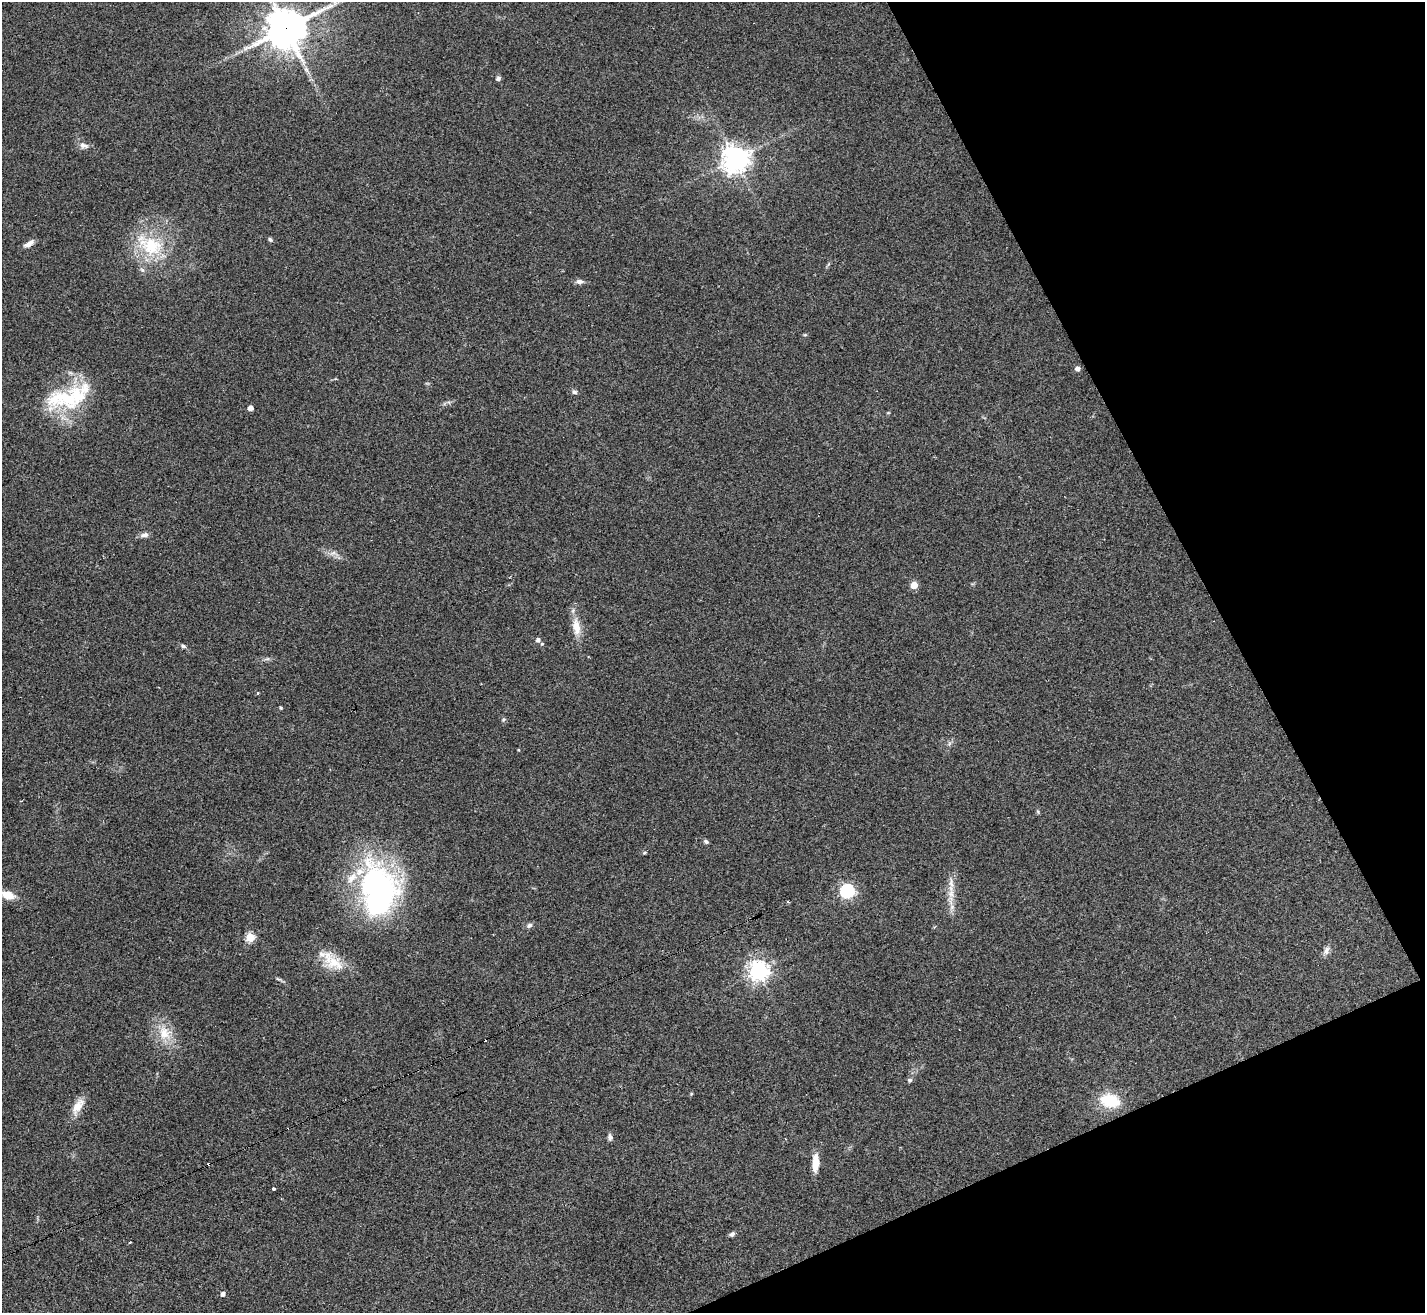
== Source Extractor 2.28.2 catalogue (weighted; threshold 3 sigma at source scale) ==
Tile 12 of 4 x 4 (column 4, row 3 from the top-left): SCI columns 4274-5696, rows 1598-2908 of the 5696 x 5686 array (HDU 1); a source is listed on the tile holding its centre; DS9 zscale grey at full resolution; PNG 1427 x 1315 px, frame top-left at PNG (2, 2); no overlay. Shown black and unused: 21% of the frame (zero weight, under 2 of 3 exposures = <1% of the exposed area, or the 3 px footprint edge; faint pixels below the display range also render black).
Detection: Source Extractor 2.28.2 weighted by HDU 2 'WHT'; one run over the whole footprint, this tile lists its part. Background 0.0791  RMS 0.0075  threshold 0.0339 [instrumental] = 3 sigma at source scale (4.5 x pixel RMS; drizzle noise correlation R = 1.50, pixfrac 1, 0.05/0.05 arcsec/px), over >= 5 px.
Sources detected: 56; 1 inside a brighter object's white glare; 3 cosmic-ray / hot-pixel residue — not listed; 4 inside a brighter listed object's ellipse — not listed separately; the other 48 listed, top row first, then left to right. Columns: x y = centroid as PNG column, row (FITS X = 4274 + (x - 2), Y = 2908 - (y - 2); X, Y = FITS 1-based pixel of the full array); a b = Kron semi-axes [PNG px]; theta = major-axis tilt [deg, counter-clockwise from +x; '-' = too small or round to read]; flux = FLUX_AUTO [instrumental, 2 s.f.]
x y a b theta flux
286 28 14 12 28 1900
498 79 6 5 - 1.8
84 146 14 7 -13 3.7
735 159 9 9 - 790
270 239 6 4 -57 1.4
29 244 14 6 31 3.8
150 245 42 25 -31 43
142 270 7 5 -46 1.8
579 281 10 6 -4 3
805 335 6 3 -18 0.81
1078 369 6 5 - 2.3
574 392 7 6 - 1.8
65 398 54 27 0 58
250 408 4 4 - 5.4
144 535 11 6 9 3.2
333 553 8 4 36 1.9
914 585 5 5 - 17
576 627 26 11 -81 11
538 640 4 4 - 2.9
542 644 4 3 - 0.98
183 646 6 5 - 1.7
267 659 7 4 18 1.4
281 708 4 4 - 0.97
949 744 7 4 71 1.5
518 750 4 3 - 0.59
1038 812 6 4 -73 0.95
706 842 7 5 -33 1.5
644 853 5 3 - 0.9
951 883 18 6 -86 6
377 891 62 44 -82 180
847 891 6 6 - 160
8 895 16 9 -17 10
529 925 8 6 19 2.2
250 937 5 5 - 40
1326 950 12 7 70 3.5
334 963 26 18 -19 19
758 971 7 7 - 460
164 1033 20 18 -66 17
910 1080 6 4 -14 1.5
691 1094 4 4 - 0.79
1110 1101 18 12 -11 31
78 1106 22 10 55 9.8
610 1137 8 6 -85 2.4
815 1163 16 6 87 14
274 1189 3 3 - 5.1
732 1234 7 5 45 1.9
130 1243 3 3 - 1.6
223 1294 4 4 - 3.4
Overlapping masked pixels (flux is a lower limit): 1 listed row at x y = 286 28
Isophote crosses this tile's border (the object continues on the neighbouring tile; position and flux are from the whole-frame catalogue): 1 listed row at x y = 286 28